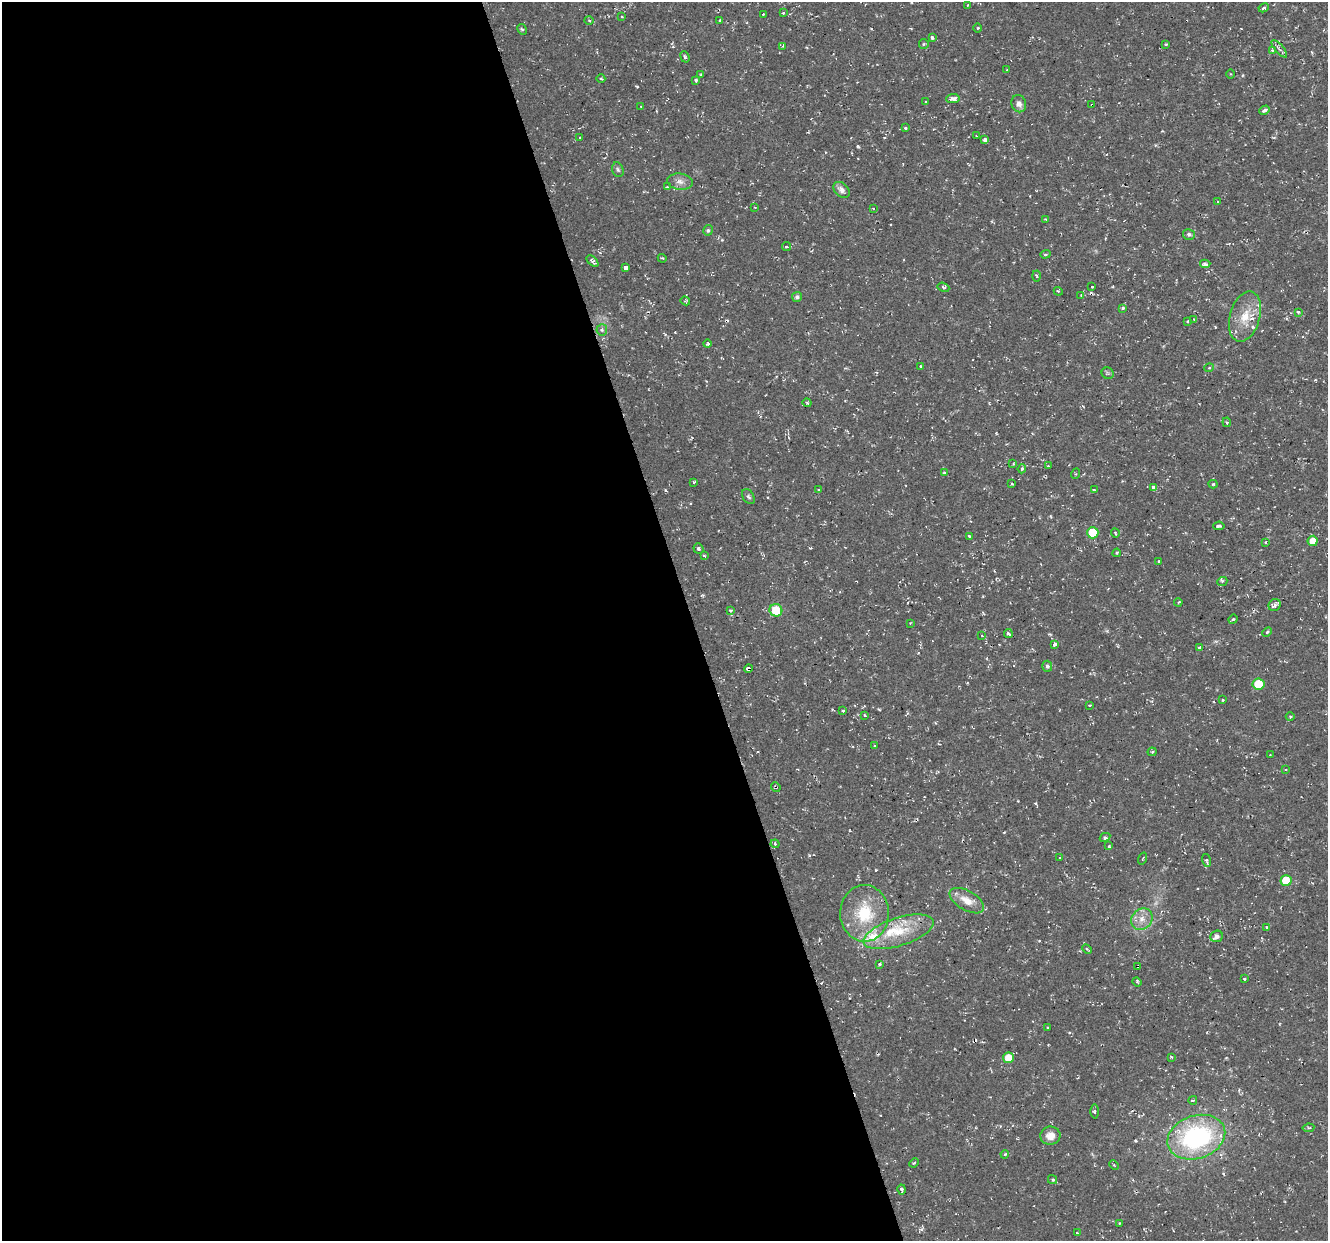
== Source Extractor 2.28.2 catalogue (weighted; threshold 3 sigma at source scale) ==
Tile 9 of 4 x 4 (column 1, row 3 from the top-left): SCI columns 1-1326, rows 1353-2591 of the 5303 x 5123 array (HDU 1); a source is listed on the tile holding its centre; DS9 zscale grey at full resolution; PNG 1330 x 1243 px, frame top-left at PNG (2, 2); each listed source drawn as its Kron ellipse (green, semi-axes under 4 px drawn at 4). Shown black and unused: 52% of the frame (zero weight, under 2 of 3 exposures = <1% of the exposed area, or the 3 px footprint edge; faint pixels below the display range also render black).
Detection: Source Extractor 2.28.2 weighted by HDU 2 'WHT'; one run over the whole footprint, this tile lists its part. Background 0.0106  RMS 0.0031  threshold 0.0139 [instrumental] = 3 sigma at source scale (4.5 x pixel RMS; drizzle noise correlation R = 1.50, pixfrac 1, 0.0396/0.0396 arcsec/px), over >= 5 px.
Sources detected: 157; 6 cosmic-ray / hot-pixel residue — neither listed nor drawn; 5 inside a brighter listed object's ellipse — not listed separately; the other 146 listed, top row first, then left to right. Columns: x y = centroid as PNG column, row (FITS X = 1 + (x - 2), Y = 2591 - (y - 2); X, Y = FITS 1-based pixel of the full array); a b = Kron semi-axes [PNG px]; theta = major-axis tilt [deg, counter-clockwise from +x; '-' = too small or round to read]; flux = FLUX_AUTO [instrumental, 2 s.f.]
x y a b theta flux
968 5 3 2 - 0.21
1264 8 5 4 - 0.73
783 13 4 2 - 0.28
763 14 3 2 - 0.34
622 16 3 2 - 0.3
589 20 5 3 - 0.36
720 20 3 3 - 0.33
977 28 4 3 - 0.32
522 29 5 4 - 0.49
932 38 3 3 - 1.6
924 44 5 5 - 0.41
1166 44 4 3 - 0.29
783 46 4 3 - 0.3
1279 49 11 4 -49 0.87
1272 50 4 3 - 0.68
685 57 6 4 -69 0.5
1007 70 3 3 - 0.34
701 74 3 3 - 0.3
1231 74 4 3 - 0.33
601 79 4 2 - 0.31
696 80 4 3 - 0.57
953 99 7 4 6 2.7
926 102 3 3 - 0.35
1019 104 9 7 -69 1.6
1092 105 3 3 - 0.48
641 107 4 3 - 0.27
1264 110 5 3 - 0.9
905 128 3 3 - 0.44
976 136 3 2 - 0.26
580 137 3 3 - 0.3
985 139 4 4 - 0.88
618 170 7 5 -72 0.65
680 182 13 8 -7 1.8
667 187 3 3 - 0.3
841 190 9 7 -43 1.6
1218 202 4 2 - 0.29
755 207 3 2 - 0.28
873 208 4 3 - 0.28
1045 219 4 2 - 0.3
708 230 5 4 - 0.61
1189 234 6 5 - 0.82
786 247 4 3 - 0.51
1045 254 5 4 - 0.44
662 258 4 3 - 0.28
592 261 7 3 -45 0.71
1205 264 5 4 - 0.82
626 268 4 3 - 5
1037 276 5 3 - 0.39
943 287 6 4 -20 0.51
1092 287 3 3 - 0.57
1058 291 4 3 - 0.32
1081 295 4 2 - 0.34
797 297 5 5 - 0.83
685 301 5 4 - 0.37
1123 308 3 3 - 0.56
1298 312 3 3 - 0.64
1245 317 26 15 74 7.2
1194 319 4 3 - 0.41
1187 321 4 3 - 0.3
602 330 6 5 - 0.59
708 344 4 3 - 0.45
921 367 3 3 - 0.8
1209 368 5 3 - 0.31
1108 373 6 5 - 0.54
807 403 4 3 - 0.35
1227 422 5 4 - 0.47
1013 464 4 2 - 0.3
1048 466 3 3 - 0.37
1022 469 4 4 - 0.44
944 473 3 3 - 2
1075 474 5 3 - 0.37
694 482 4 3 - 0.32
1012 484 3 2 - 0.27
1213 484 4 3 - 0.44
1154 487 4 3 - 3.2
819 489 3 3 - 1.1
1094 489 4 2 - 0.23
748 497 8 5 -58 0.64
1219 526 6 4 6 0.84
1093 533 6 5 - 7.4
1115 533 4 3 - 0.33
969 536 3 3 - 1.1
1313 541 5 5 - 3
1266 542 4 2 - 0.23
698 549 5 5 - 0.72
1117 553 4 3 - 0.37
704 556 3 2 - 0.36
1159 561 3 3 - 0.55
1222 582 5 3 - 0.38
1178 602 4 3 - 0.38
1275 605 6 5 - 1.2
730 610 4 3 - 0.39
776 610 6 6 - 8.4
1233 619 5 4 - 0.44
910 623 3 3 - 0.25
1267 632 5 3 - 0.44
1008 633 4 3 - 0.87
982 635 3 3 - 0.3
1055 644 4 3 - 3.6
1200 648 4 3 - 0.59
1047 666 5 5 - 0.71
748 668 4 3 - 14
1258 684 6 5 - 9.9
1222 699 3 3 - 0.82
1090 705 3 2 - 0.4
843 711 3 3 - 0.69
865 715 3 3 - 0.53
1290 716 4 3 - 0.31
874 745 3 2 - 0.34
1152 752 4 4 - 0.41
1270 755 4 3 - 0.23
1286 769 4 3 - 0.3
776 787 5 3 - 0.46
1105 837 5 4 - 0.69
775 844 4 3 - 0.38
1109 846 4 4 - 0.34
1060 858 4 3 - 0.42
1143 859 6 3 71 0.26
1206 860 6 3 -75 0.46
1286 880 5 5 - 7.7
967 901 19 9 -30 4.1
864 913 28 24 89 14
1142 919 11 10 - 2.8
1267 928 4 2 - 0.31
899 932 36 14 18 11
1216 936 6 5 - 1.4
1087 949 5 3 - 0.36
879 964 3 3 - 1.1
1138 966 2 2 - 0.32
1245 979 3 3 - 0.45
1137 982 5 3 - 0.45
1047 1028 3 3 - 1.4
1171 1057 3 3 - 0.3
1008 1058 5 5 - 4.2
1193 1100 4 3 - 0.44
1095 1111 7 3 89 0.46
1308 1128 6 4 9 0.58
1050 1136 10 9 - 3
1196 1137 29 21 18 44
1005 1154 4 3 - 0.3
914 1163 5 3 - 0.26
1114 1165 5 3 - 0.33
1053 1180 4 4 - 0.59
902 1190 5 4 - 0.72
1119 1223 3 2 - 0.23
1077 1233 2 2 - 0.24
Overlapping masked pixels (flux is a lower limit): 4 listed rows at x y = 1092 105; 748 668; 776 787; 1138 966
Unlisted compact peaks at least as high as the median listed source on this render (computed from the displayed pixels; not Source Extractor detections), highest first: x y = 858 146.